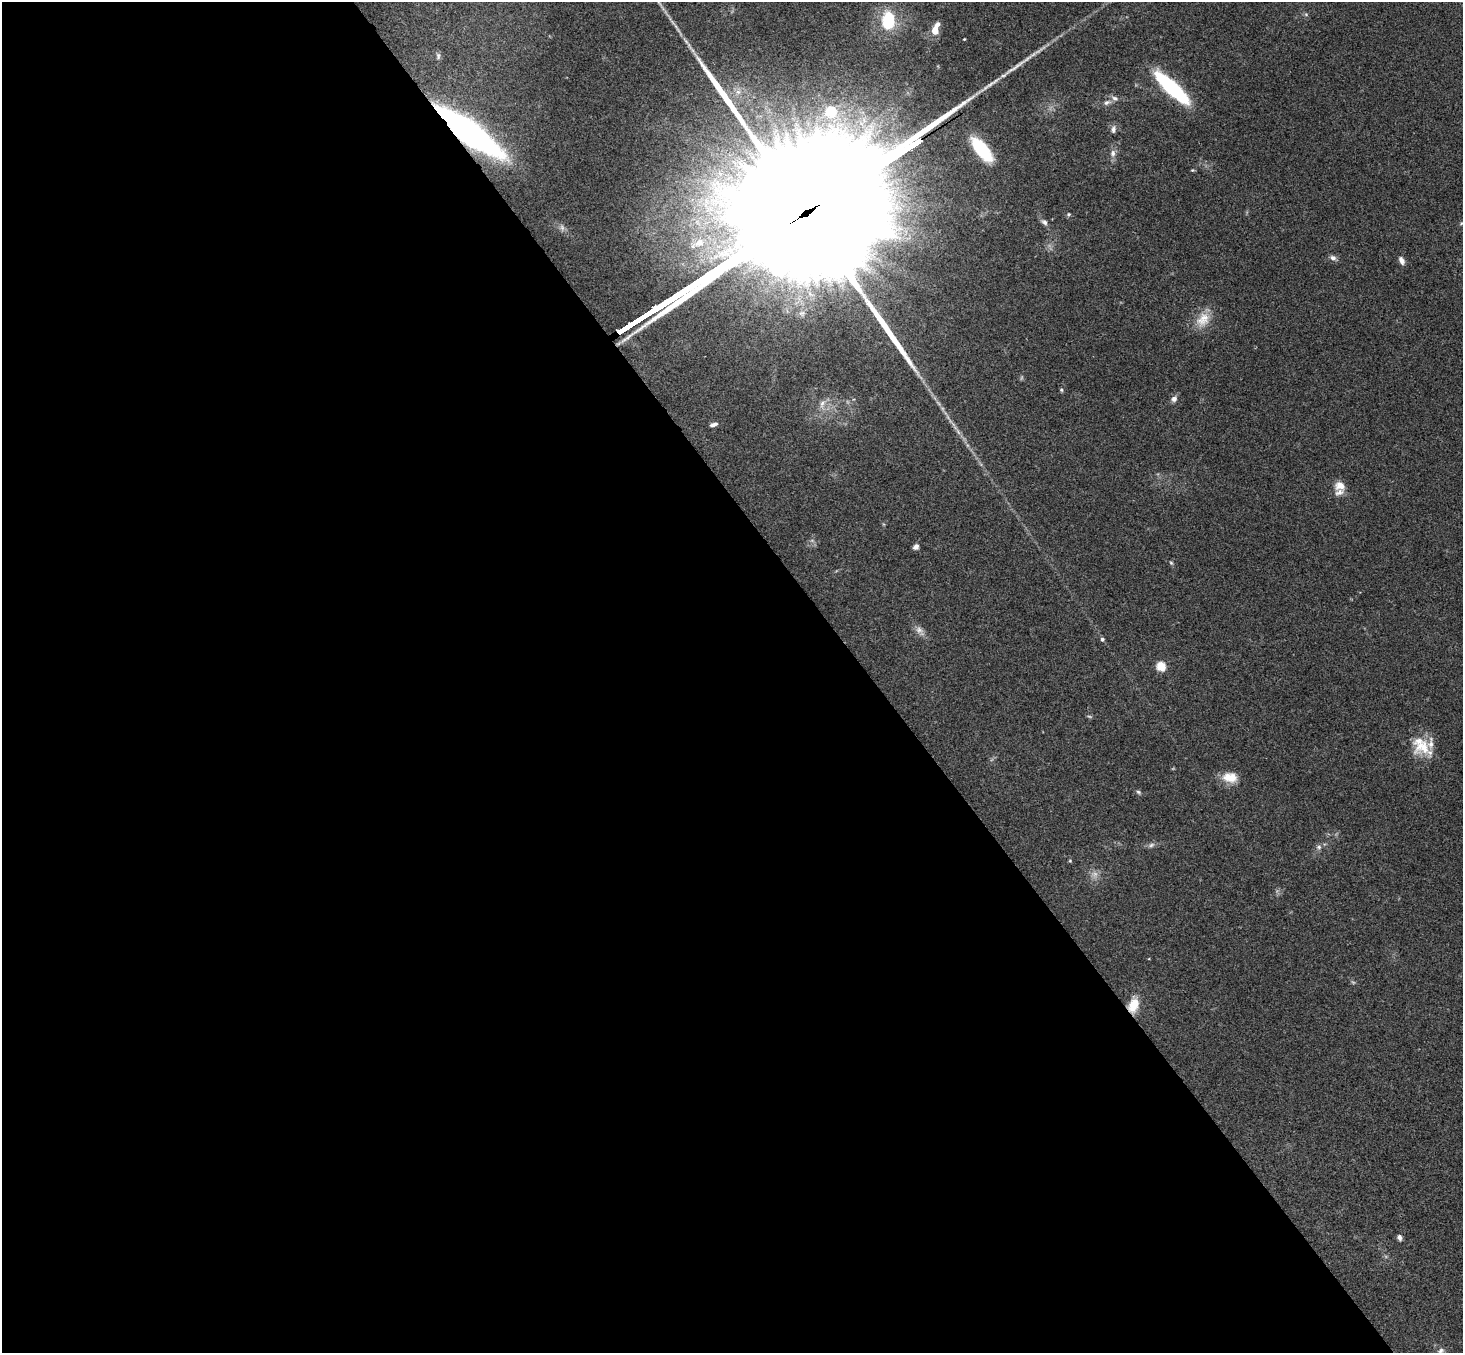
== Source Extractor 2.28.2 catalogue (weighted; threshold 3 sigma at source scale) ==
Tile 9 of 4 x 4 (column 1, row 3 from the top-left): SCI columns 54-1514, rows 1682-3032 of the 5947 x 5928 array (HDU 1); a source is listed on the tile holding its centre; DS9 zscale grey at full resolution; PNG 1465 x 1355 px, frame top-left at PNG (2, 2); no overlay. Shown black and unused: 60% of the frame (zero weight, under 3 of 4 exposures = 6% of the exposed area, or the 3 px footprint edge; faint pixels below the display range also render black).
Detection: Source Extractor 2.28.2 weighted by HDU 2 'WHT'; one run over the whole footprint, this tile lists its part. Background 0.18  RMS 0.0079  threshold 0.0357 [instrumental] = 3 sigma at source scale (4.5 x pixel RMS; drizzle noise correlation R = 1.50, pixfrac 1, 0.05/0.05 arcsec/px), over >= 5 px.
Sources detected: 52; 4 too faint to see at this stretch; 1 long thin detection or spike segment (spike, bleed or trail) — not listed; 3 inside a brighter listed object's ellipse — not listed separately; the other 44 listed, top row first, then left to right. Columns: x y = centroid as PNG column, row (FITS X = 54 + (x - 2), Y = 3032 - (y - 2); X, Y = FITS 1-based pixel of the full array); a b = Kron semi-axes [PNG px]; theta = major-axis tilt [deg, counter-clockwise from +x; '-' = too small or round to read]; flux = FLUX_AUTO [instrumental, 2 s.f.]
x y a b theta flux
888 20 17 12 86 38
935 30 12 6 71 13
686 41 12 5 -49 3.1
438 56 9 5 90 1.9
1172 88 40 10 -43 88
738 92 7 6 - 2.7
1115 98 10 7 -21 3.3
1107 103 9 7 30 3
831 112 5 5 - 48
1113 129 10 6 87 2.8
469 132 55 14 -37 340
982 150 23 9 -50 58
1113 153 10 7 85 3.7
1192 170 5 4 - 0.81
1069 214 5 5 - 1
1044 222 9 6 -41 2.7
1461 224 6 3 21 0.91
562 227 9 6 -64 2.9
699 243 18 11 22 14
1333 258 8 7 - 3
1401 260 10 6 -62 3.6
802 313 9 8 - 3.2
648 314 17 3 33 2900
1203 319 23 16 51 14
628 326 16 3 33 2700
1061 390 5 4 - 1
1174 399 8 7 - 3.2
822 404 14 6 71 4.7
714 424 9 4 22 2.7
1340 486 14 11 -16 8.1
916 547 7 5 39 2.9
1171 563 6 4 -44 1.1
919 630 12 9 -30 4.6
1102 639 5 4 - 1.7
1161 667 5 5 - 46
1423 747 26 21 -2 21
1230 777 18 12 -8 13
1138 792 6 5 - 1.4
1151 845 8 6 19 2.4
1319 847 7 6 - 2.2
1070 861 5 4 - 0.84
1133 1005 20 12 72 14
1399 1237 7 5 -70 2.6
1441 1351 10 9 - 4.1
Overlapping masked pixels (flux is a lower limit): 4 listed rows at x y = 469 132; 648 314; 628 326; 1133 1005
Isophote crosses this tile's border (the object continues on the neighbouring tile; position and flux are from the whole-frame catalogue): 1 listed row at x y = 1441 1351